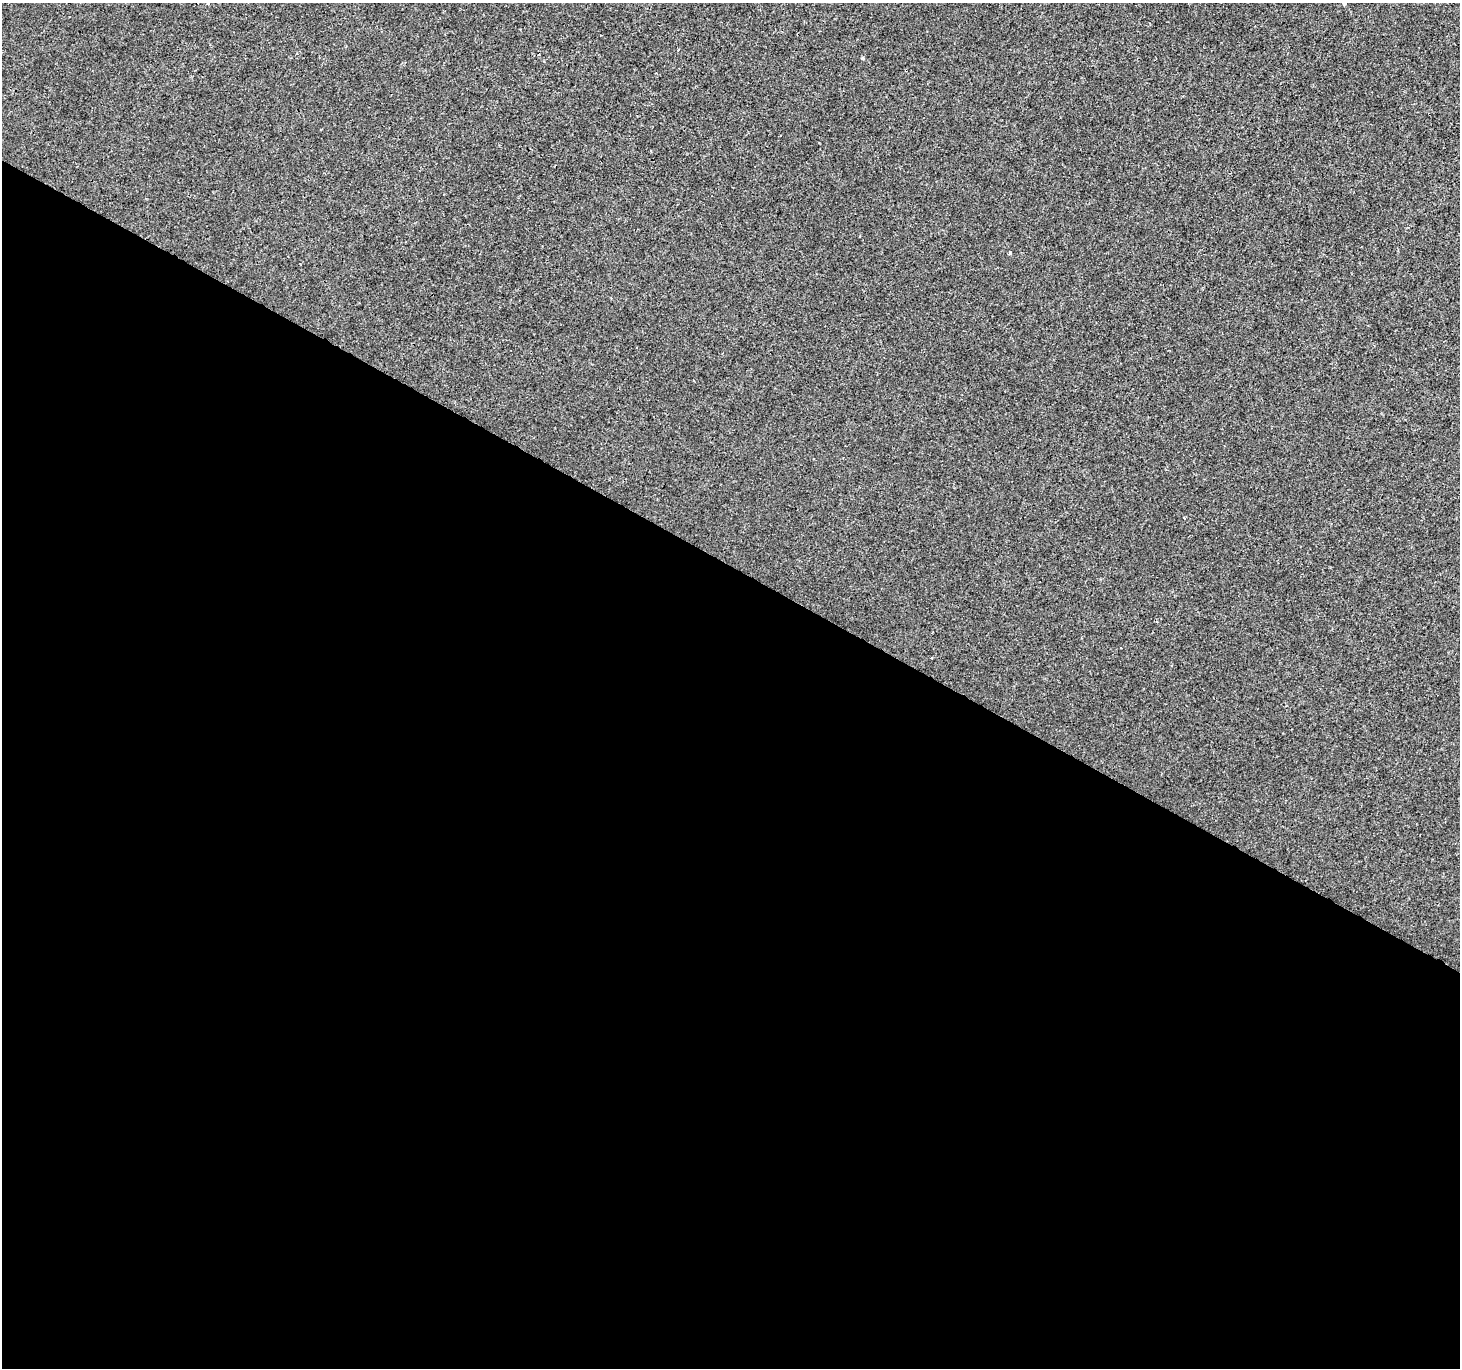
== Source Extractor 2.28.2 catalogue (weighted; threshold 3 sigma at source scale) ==
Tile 14 of 4 x 4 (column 2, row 4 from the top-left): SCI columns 1459-2916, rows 196-1561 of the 5840 x 5921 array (HDU 1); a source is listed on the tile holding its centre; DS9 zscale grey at full resolution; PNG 1462 x 1370 px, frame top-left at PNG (2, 3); no overlay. Shown black and unused: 59% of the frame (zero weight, under 3 of 4 exposures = <1% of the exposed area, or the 3 px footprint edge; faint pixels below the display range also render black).
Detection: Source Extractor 2.28.2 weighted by HDU 2 'WHT'; one run over the whole footprint, this tile lists its part. Background 4.50e-04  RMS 0.0016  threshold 0.00725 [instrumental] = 3 sigma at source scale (4.5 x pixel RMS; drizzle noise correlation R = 1.50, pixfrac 1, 0.0396/0.0396 arcsec/px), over >= 5 px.
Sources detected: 3; all 3 listed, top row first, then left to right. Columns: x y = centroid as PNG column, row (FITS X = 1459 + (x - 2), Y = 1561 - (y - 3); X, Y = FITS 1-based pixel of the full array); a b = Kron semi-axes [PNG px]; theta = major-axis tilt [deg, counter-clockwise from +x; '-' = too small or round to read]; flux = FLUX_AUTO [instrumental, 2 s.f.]
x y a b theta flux
1344 3 5 4 - 0.32
862 58 4 3 - 0.16
1010 253 3 3 - 0.36
Isophote crosses this tile's border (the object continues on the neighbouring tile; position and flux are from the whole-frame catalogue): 1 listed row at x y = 1344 3